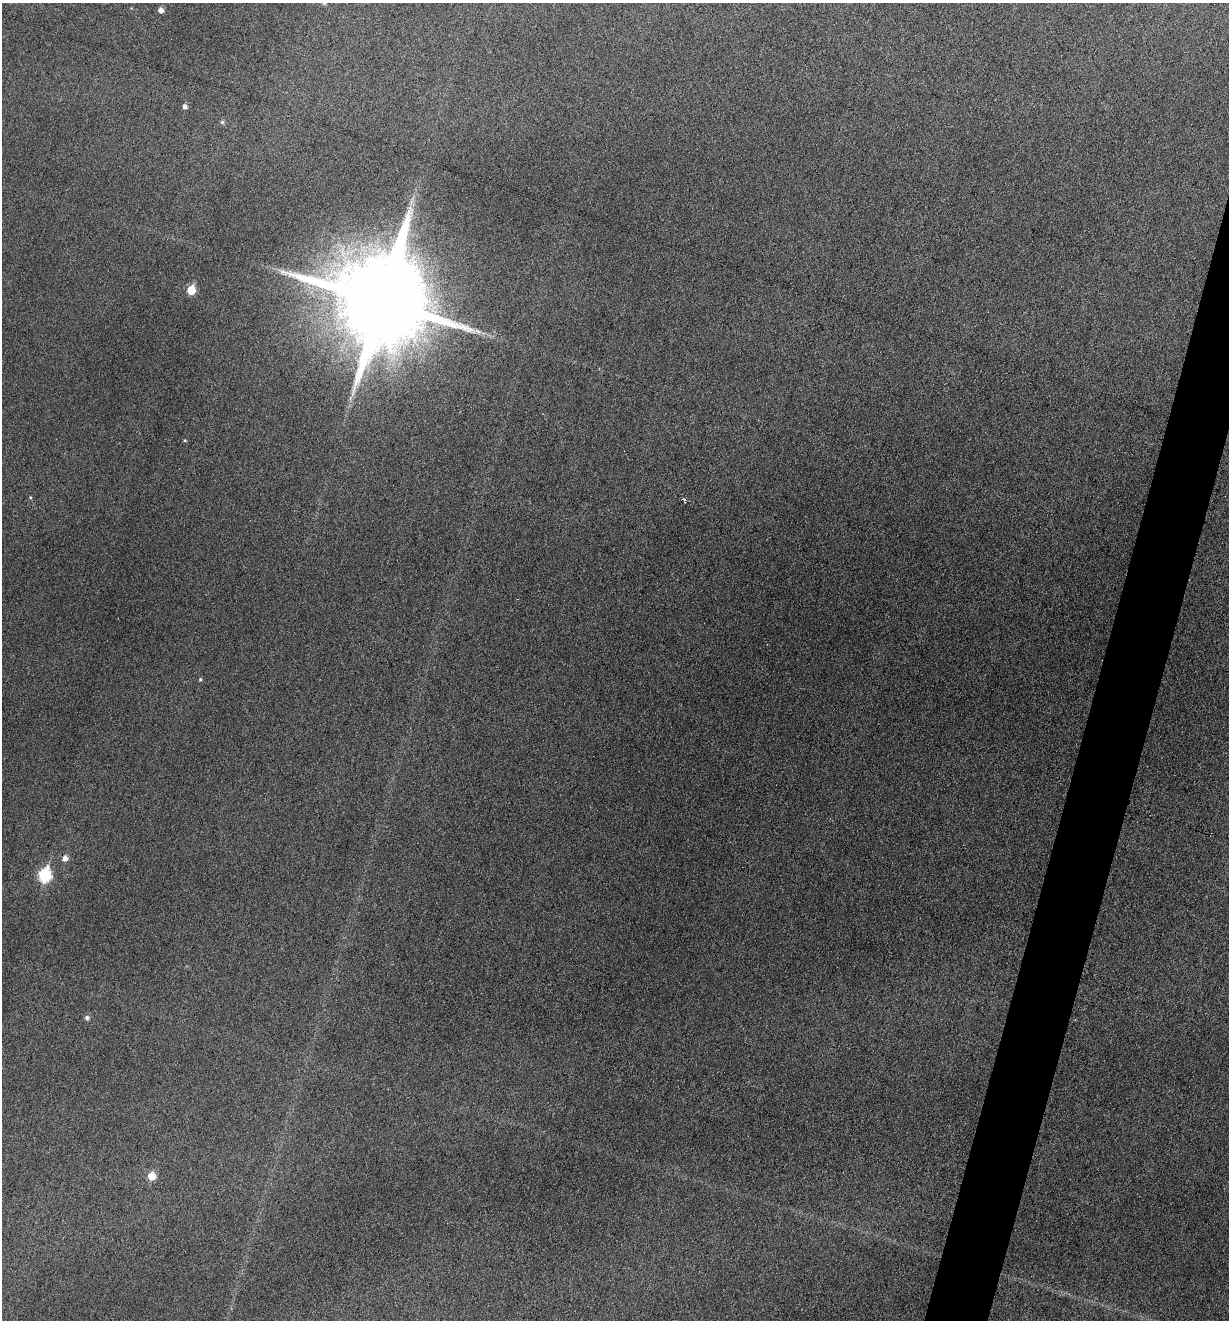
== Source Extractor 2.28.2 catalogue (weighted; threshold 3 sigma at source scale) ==
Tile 10 of 4 x 4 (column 2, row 3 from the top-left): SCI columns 1359-2585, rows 1322-2639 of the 5297 x 5275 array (HDU 1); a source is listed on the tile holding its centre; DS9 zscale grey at full resolution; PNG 1231 x 1322 px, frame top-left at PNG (2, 3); no overlay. Shown black and unused: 4% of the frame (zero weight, under 3 of 6 exposures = <1% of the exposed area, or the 3 px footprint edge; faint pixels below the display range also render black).
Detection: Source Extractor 2.28.2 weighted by HDU 2 'WHT'; one run over the whole footprint, this tile lists its part. Background 0.0601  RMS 0.0063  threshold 0.0259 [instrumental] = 3 sigma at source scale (4.09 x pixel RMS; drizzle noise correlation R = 1.36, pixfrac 0.8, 0.05/0.05 arcsec/px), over >= 5 px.
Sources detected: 13; all 13 listed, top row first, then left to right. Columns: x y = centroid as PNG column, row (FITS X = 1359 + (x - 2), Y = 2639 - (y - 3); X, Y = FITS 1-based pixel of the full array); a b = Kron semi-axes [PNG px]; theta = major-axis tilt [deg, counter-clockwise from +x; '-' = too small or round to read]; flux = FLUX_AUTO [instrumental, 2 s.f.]
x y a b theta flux
161 10 5 5 - 2.8
185 106 6 5 - 1.8
222 122 5 5 - 1.1
191 290 6 5 - 15
382 301 26 24 84 13000
477 331 10 5 -27 2.3
185 440 4 4 - 0.62
684 500 7 3 -62 1.3
200 679 4 4 - 0.77
65 858 6 6 - 3.3
45 875 8 7 - 52
87 1017 6 5 - 1.6
151 1176 6 6 - 9